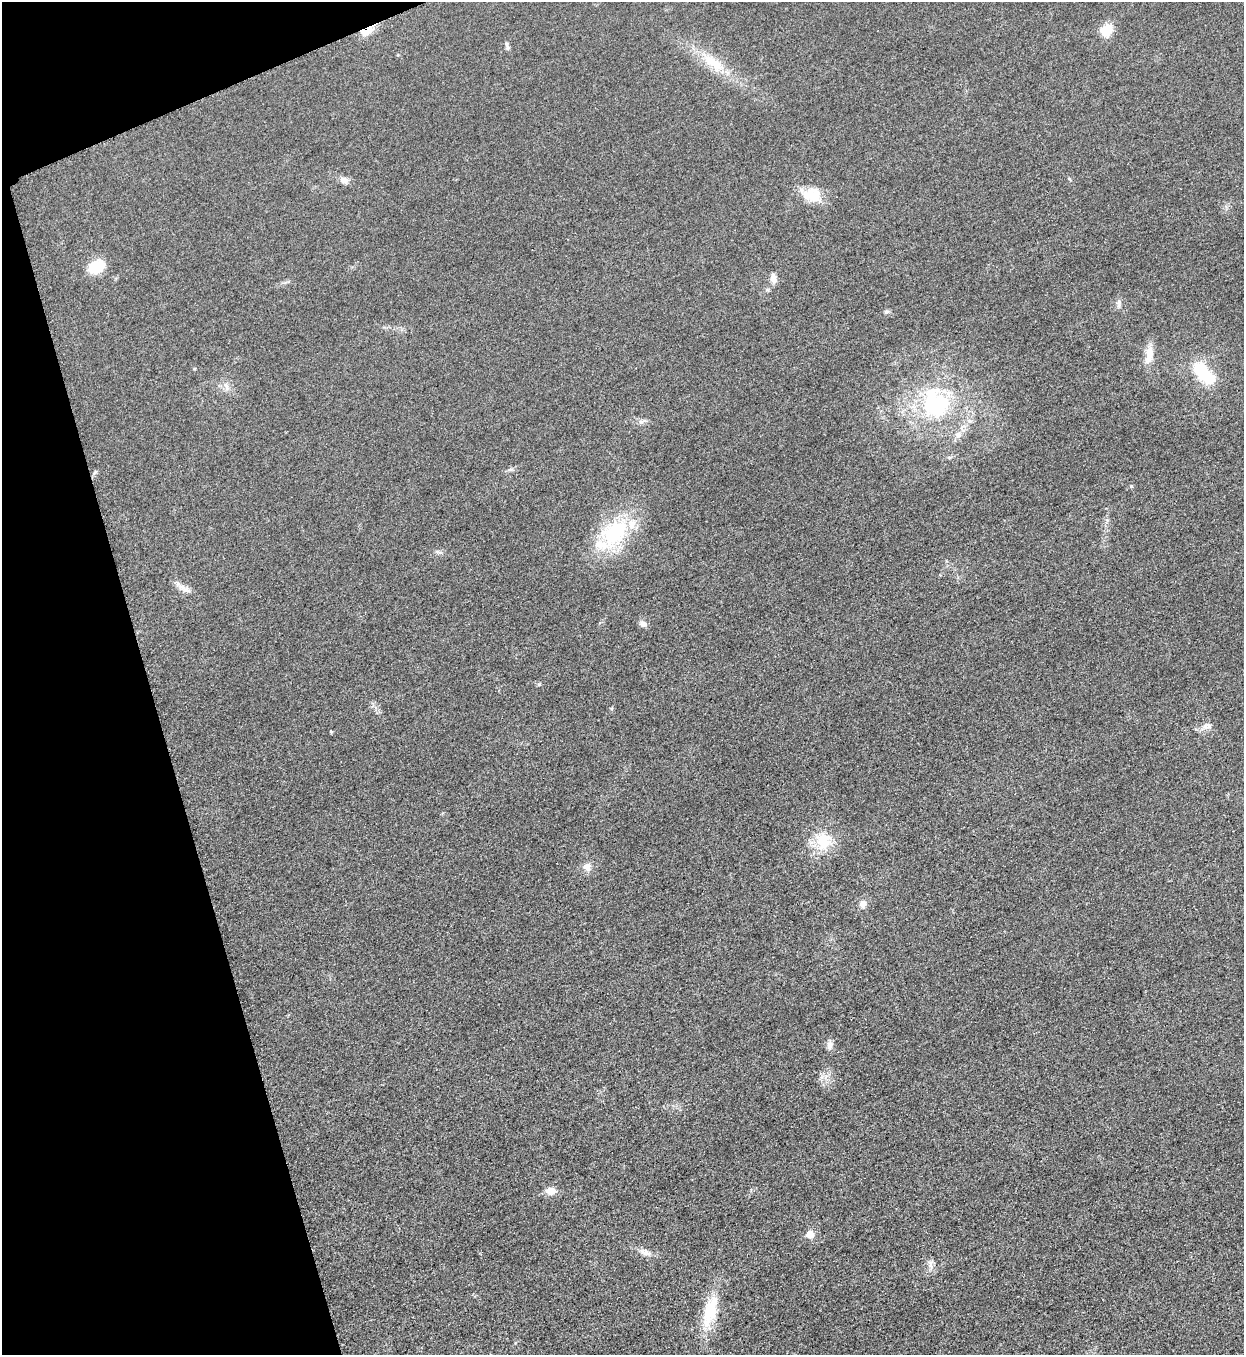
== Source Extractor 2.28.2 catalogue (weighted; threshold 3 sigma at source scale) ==
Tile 5 of 4 x 4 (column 1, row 2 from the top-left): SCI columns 288-1529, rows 2716-4068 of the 5418 x 5431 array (HDU 1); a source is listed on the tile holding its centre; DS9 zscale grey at full resolution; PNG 1246 x 1357 px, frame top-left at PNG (2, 2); no overlay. Shown black and unused: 14% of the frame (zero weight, under 3 of 5 exposures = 1% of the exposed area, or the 3 px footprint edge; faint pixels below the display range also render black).
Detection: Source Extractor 2.28.2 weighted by HDU 2 'WHT'; one run over the whole footprint, this tile lists its part. Background 0.0227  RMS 0.0046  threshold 0.0208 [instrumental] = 3 sigma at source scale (4.5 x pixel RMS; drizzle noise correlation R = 1.50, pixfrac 1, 0.05/0.05 arcsec/px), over >= 5 px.
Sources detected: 35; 1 inside a brighter object's white glare — not listed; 2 inside a brighter listed object's ellipse — not listed separately; the other 32 listed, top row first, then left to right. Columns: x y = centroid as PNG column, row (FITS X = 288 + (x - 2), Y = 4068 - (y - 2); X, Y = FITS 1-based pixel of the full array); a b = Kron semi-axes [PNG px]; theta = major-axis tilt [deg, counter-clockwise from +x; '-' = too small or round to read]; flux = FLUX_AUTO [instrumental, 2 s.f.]
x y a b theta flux
1107 30 14 12 45 8.3
367 31 19 9 30 6.1
507 45 11 4 -74 1.2
713 62 38 14 -37 15
344 180 11 8 -23 2.7
812 195 25 18 -9 11
96 267 20 14 30 11
773 278 11 7 -78 3
1119 303 13 6 83 1.7
886 312 7 5 11 0.91
1149 355 27 10 84 5.9
1201 370 32 15 -47 21
226 386 13 5 -72 2.2
934 404 45 41 78 56
641 422 7 4 0 1.2
510 469 8 4 9 1
1131 486 4 4 - 0.63
614 533 43 30 49 38
438 552 11 4 -25 1.1
181 587 21 7 -37 3.3
643 624 9 7 -28 2.2
1207 726 14 8 18 2.8
331 732 5 3 - 0.41
824 841 27 20 79 14
587 867 11 9 -69 3.1
863 904 10 9 - 2.6
830 1045 11 7 85 2.3
551 1191 11 8 0 4.4
810 1234 6 6 - 7.2
645 1252 14 8 -23 3.1
931 1265 14 4 -89 1.8
710 1311 47 16 73 18
Overlapping masked pixels (flux is a lower limit): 1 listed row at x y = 367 31
Unlisted compact peaks at least as high as the median listed source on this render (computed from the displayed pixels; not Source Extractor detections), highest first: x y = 539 684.